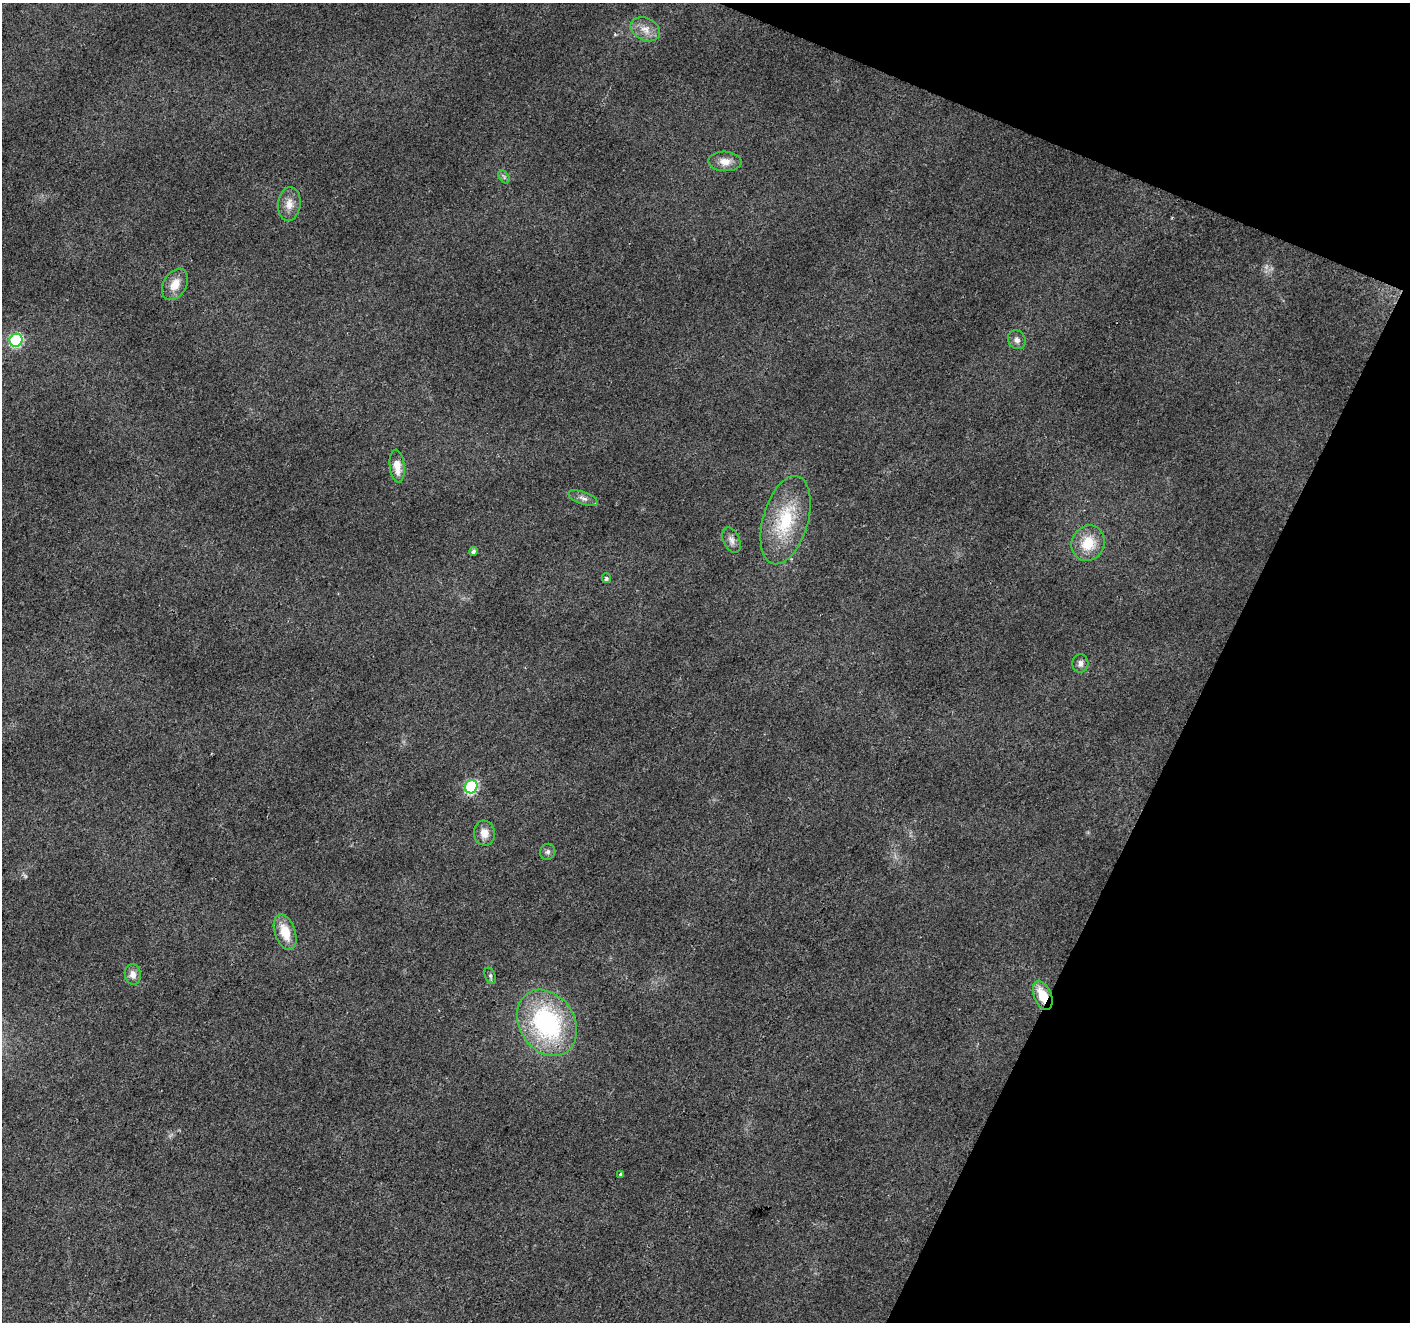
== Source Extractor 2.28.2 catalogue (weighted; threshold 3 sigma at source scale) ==
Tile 8 of 4 x 4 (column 4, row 2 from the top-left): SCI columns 4231-5638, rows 2913-4232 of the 5638 x 5758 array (HDU 1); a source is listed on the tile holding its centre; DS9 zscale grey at full resolution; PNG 1412 x 1324 px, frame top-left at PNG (2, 3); each listed source drawn as its Kron ellipse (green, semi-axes under 4 px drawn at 4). Shown black and unused: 20% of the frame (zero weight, under 2 of 3 exposures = <1% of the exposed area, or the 3 px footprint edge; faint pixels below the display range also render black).
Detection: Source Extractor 2.28.2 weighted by HDU 2 'WHT'; one run over the whole footprint, this tile lists its part. Background 0.0393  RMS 0.0071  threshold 0.0318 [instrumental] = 3 sigma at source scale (4.5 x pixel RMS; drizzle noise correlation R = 1.50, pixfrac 1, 0.0396/0.0396 arcsec/px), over >= 5 px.
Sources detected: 25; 1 too faint to see at this stretch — neither listed nor drawn; the other 24 listed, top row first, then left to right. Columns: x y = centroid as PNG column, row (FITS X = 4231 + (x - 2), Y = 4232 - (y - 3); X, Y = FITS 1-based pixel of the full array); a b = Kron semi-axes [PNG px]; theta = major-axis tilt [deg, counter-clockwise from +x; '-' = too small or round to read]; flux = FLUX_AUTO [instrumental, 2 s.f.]
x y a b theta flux
645 29 15 11 -26 7.5
725 161 16 10 -3 7.3
504 177 7 4 -57 1.6
289 204 17 11 84 7.7
175 284 17 11 59 9.6
16 340 6 6 - 81
1017 340 10 8 -56 3.5
397 466 17 7 -83 8.9
583 498 16 6 -19 3.5
785 520 45 22 74 43
731 540 13 8 -66 3.8
1088 543 18 16 65 19
473 551 4 4 - 2
606 578 5 4 - 2
1080 663 9 8 - 3.3
471 787 7 6 - 92
484 833 12 10 -83 7.3
548 852 8 7 - 2.1
285 932 18 10 -71 15
133 975 10 8 -84 4.7
490 976 8 5 -70 1.5
1043 996 15 8 -67 17
547 1023 35 27 -57 100
621 1175 4 3 - 1.9
Overlapping masked pixels (flux is a lower limit): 1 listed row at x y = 1043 996